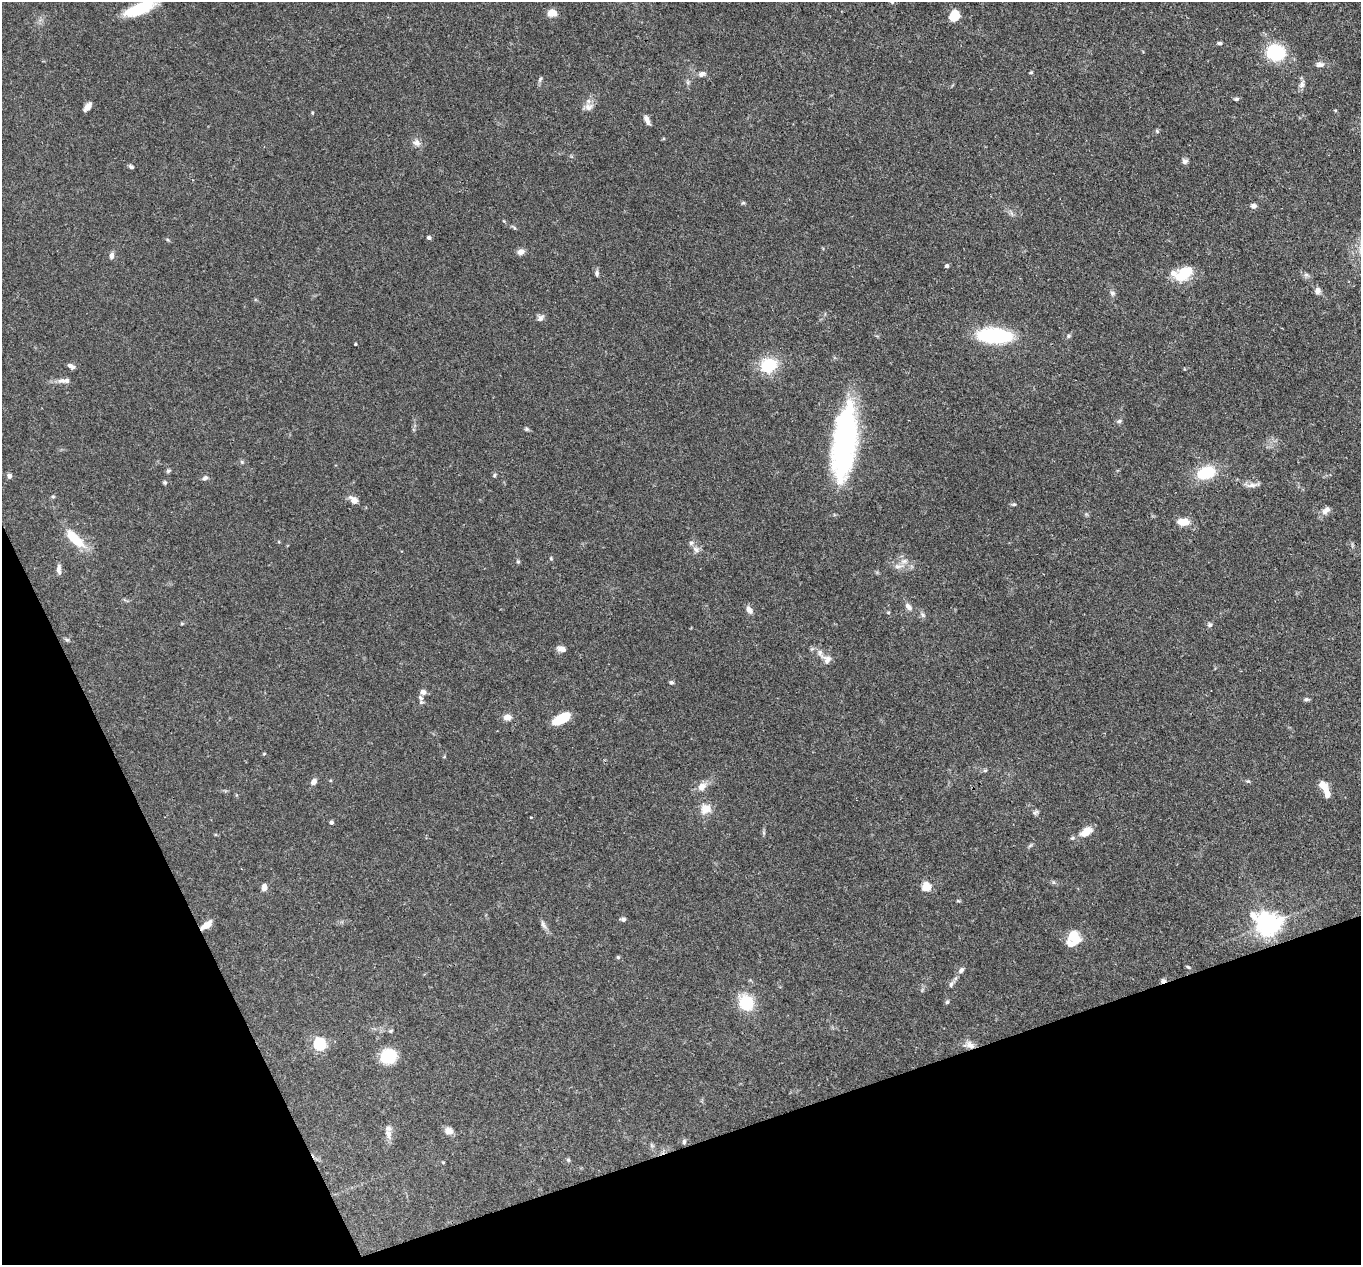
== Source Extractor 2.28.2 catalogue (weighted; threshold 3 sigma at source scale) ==
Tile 14 of 4 x 4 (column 2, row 4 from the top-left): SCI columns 1457-2815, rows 337-1599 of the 5639 x 5584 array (HDU 1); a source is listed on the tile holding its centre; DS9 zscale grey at full resolution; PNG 1363 x 1267 px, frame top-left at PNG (2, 2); no overlay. Shown black and unused: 18% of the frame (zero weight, under 3 of 4 exposures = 8% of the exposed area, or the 3 px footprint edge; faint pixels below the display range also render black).
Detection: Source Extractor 2.28.2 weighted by HDU 2 'WHT'; one run over the whole footprint, this tile lists its part. Background 0.0914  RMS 0.0038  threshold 0.0172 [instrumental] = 3 sigma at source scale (4.5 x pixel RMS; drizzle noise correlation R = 1.50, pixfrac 1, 0.05/0.05 arcsec/px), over >= 5 px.
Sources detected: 121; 8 inside a brighter listed object's ellipse — not listed separately; the other 113 listed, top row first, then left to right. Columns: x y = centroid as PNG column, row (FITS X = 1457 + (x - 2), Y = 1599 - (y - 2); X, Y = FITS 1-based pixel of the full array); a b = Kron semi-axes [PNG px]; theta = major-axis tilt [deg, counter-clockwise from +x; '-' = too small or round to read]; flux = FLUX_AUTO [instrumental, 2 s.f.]
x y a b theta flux
892 2 5 4 - 0.46
140 8 31 11 21 17
552 13 9 7 -2 4.6
954 16 11 9 54 6.2
1219 43 6 4 -2 0.6
1276 53 16 14 -8 24
1320 64 11 7 1 1.6
1031 72 5 3 - 0.41
702 74 10 7 24 1.5
540 79 7 4 47 0.62
1302 84 11 7 66 1.6
1236 99 7 4 8 0.66
87 107 9 5 49 2.1
589 107 12 10 -31 2.5
312 113 5 3 - 0.35
647 120 12 5 -66 1.7
1157 131 6 5 - 0.53
416 143 11 9 -30 2
1185 161 8 7 - 1
131 167 6 4 -21 0.84
743 203 6 4 0 0.51
1254 206 8 6 -3 1.1
1011 213 7 4 -71 0.77
514 227 9 3 -30 0.58
429 237 4 4 - 0.81
521 252 9 6 20 2
112 255 8 6 -90 1.5
947 266 4 4 - 1
597 273 8 5 -80 1
1184 273 25 14 35 10
1306 275 8 6 -20 1.1
1317 291 8 7 - 1.8
1112 293 7 6 - 0.95
541 318 9 7 64 1.4
995 336 27 12 -4 41
1068 336 6 4 89 0.52
355 344 3 2 - 0.39
769 365 17 14 25 15
71 366 9 5 -30 1.5
62 380 11 7 0 1.8
1119 421 7 5 16 0.87
527 429 6 5 - 0.58
844 443 78 22 84 83
242 462 6 5 - 0.59
168 471 6 5 - 0.65
1206 473 16 10 14 18
494 475 6 5 - 0.59
9 476 7 6 - 1
205 478 8 6 18 1.1
165 482 5 5 - 0.57
1251 485 17 5 5 2
53 497 6 4 -1 0.46
354 500 12 8 -38 2.4
1014 504 6 4 5 0.57
1326 510 12 7 47 2.2
1182 522 13 8 1 4.7
74 538 24 9 -45 12
696 549 10 7 -33 1.7
551 558 5 4 - 0.42
518 562 5 4 - 0.49
898 566 15 6 -1 2.4
59 569 14 6 -88 1.5
908 606 11 7 -48 1.7
749 610 11 6 -53 1.8
888 612 5 3 - 0.38
923 615 8 5 -49 0.93
1210 625 7 6 - 0.93
67 640 6 5 - 0.64
562 649 11 6 -12 2
827 659 16 11 -39 3.1
671 682 5 4 - 0.72
423 692 7 6 - 1.6
1306 699 8 5 -8 0.75
507 717 9 7 1 2.6
561 719 18 8 29 10
264 754 5 3 - 0.33
444 757 5 3 - 0.31
985 770 6 4 1 0.53
314 782 7 6 - 2
1323 785 11 9 -32 3.5
702 786 11 9 51 3.1
706 809 15 14 - 4.4
1035 812 9 6 12 0.94
531 817 3 3 - 0.38
331 822 4 4 - 1
1086 831 11 7 32 6.1
764 833 6 4 -71 0.57
1072 838 6 5 - 0.62
1030 845 8 3 44 0.58
264 887 9 6 86 1.8
926 887 5 5 - 16
623 919 7 5 -3 0.9
543 924 14 5 -66 1.4
1268 924 9 8 - 310
206 925 11 5 36 4.3
1073 935 19 10 48 6.1
618 957 5 5 - 0.54
1188 967 7 3 -36 0.49
961 970 8 6 45 1.3
1163 981 7 5 14 1.3
951 984 9 5 70 0.97
947 1002 5 5 - 0.62
746 1003 13 11 -57 16
391 1031 6 4 22 0.49
319 1044 6 6 - 54
970 1045 14 8 -32 2.5
388 1057 12 10 26 20
449 1131 11 8 -16 2.3
388 1134 13 9 -77 2.7
684 1141 7 5 88 0.77
652 1145 7 4 -46 0.71
568 1160 5 5 - 0.54
443 1162 5 3 - 0.31
Overlapping masked pixels (flux is a lower limit): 3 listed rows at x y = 206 925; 1163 981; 970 1045
Isophote crosses this tile's border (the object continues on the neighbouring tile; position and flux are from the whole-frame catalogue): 2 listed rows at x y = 892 2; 140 8